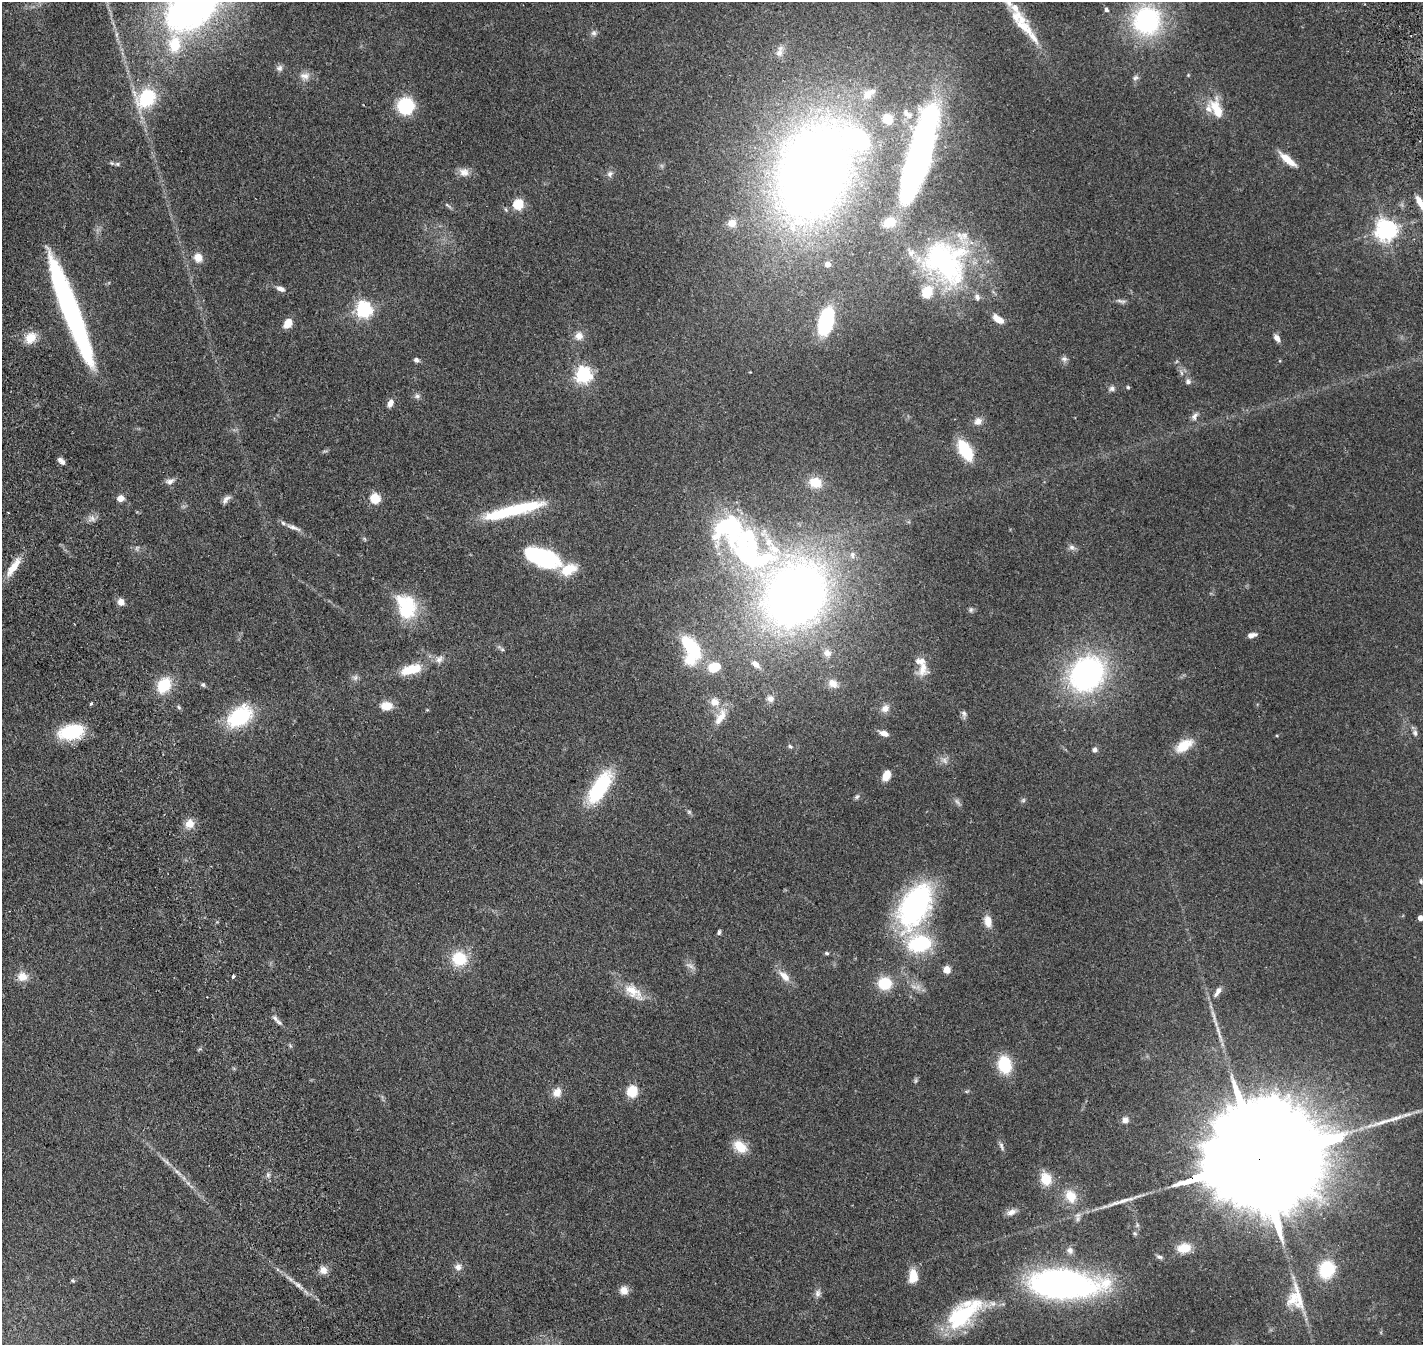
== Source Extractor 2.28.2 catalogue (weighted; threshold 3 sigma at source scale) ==
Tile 7 of 4 x 4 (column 3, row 2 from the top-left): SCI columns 3106-4526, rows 3157-4499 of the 6205 x 6198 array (HDU 1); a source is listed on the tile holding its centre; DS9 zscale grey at full resolution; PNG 1425 x 1347 px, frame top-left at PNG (2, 2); no overlay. Shown black and unused: <1% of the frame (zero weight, under 2 of 4 exposures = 12% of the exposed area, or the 3 px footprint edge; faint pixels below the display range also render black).
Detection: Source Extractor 2.28.2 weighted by HDU 2 'WHT'; one run over the whole footprint, this tile lists its part. Background 0.133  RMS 0.0063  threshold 0.0285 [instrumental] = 3 sigma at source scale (4.5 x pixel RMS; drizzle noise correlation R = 1.50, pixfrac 1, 0.05/0.05 arcsec/px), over >= 5 px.
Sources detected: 177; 4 too faint to see at this stretch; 5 inside a brighter object's white glare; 1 cosmic-ray / hot-pixel residue — not listed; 19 inside a brighter listed object's ellipse — not listed separately; the other 148 listed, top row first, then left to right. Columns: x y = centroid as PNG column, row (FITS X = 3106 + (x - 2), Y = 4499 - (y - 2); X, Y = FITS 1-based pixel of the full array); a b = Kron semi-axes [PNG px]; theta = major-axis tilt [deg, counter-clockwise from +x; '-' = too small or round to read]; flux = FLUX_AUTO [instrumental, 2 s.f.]
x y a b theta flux
192 10 70 36 27 190
1106 10 6 5 - 1.5
1147 21 30 29 - 71
1024 27 36 14 -40 12
594 33 8 7 - 1.6
779 53 14 9 60 4.1
279 68 9 8 - 1.9
1188 75 4 4 - 0.45
305 76 14 9 -1 3.8
1135 78 8 7 - 1.4
868 94 18 13 47 7.1
147 98 18 14 46 32
406 106 13 13 - 29
1217 110 28 13 -70 12
907 114 19 10 -43 6.4
887 119 14 13 - 8.4
919 158 81 18 74 310
1288 159 20 7 -39 8.5
117 164 6 5 - 0.97
464 172 14 11 -15 4
813 172 91 58 70 550
610 174 9 7 60 2
1420 202 18 6 -62 6
448 205 13 3 -38 1
518 205 5 5 - 44
889 222 19 14 20 8.4
732 223 8 8 - 5.6
1386 230 7 7 - 360
198 258 9 9 - 5.2
945 263 68 54 -53 110
828 264 5 5 - 3.4
280 289 9 5 -21 2.6
1121 301 15 4 -13 1.5
364 309 7 6 - 140
70 310 101 14 -69 130
998 319 12 6 -36 6.9
826 321 24 12 76 43
288 323 10 7 56 6.4
579 336 11 11 - 3.9
31 338 15 12 40 7
1277 338 8 5 -51 2.9
1064 359 9 7 -11 1.6
416 360 6 5 - 1.4
583 375 6 6 - 170
1188 382 7 6 - 1.7
1128 387 5 4 - 0.63
1112 389 8 7 - 1.5
417 396 8 6 -1 1.4
390 403 9 6 65 2.8
1195 416 11 7 59 2.1
978 421 10 9 - 3.1
965 450 17 9 -60 27
61 461 10 5 -45 2.1
170 481 12 8 16 2.3
815 482 15 12 -16 8.9
120 498 5 4 - 8.2
375 498 6 5 - 36
226 499 14 6 45 2.2
504 513 73 11 15 36
293 527 24 5 -21 3.3
1072 547 8 7 - 1.8
852 555 11 8 -86 2.5
542 557 34 16 -20 56
746 557 117 24 -33 80
13 567 26 8 54 7.9
796 594 61 50 51 380
121 602 8 8 - 3.3
406 606 30 22 -69 27
971 610 7 6 - 1.1
1252 635 10 5 16 2.7
691 646 28 14 -53 30
827 653 11 10 - 3.4
439 659 12 8 51 2.4
755 664 11 7 -42 3.3
714 667 15 11 19 12
411 669 24 10 15 13
923 669 21 14 80 6.7
1087 674 30 25 46 130
355 678 8 7 - 1.7
833 683 15 11 -31 5.1
164 685 16 12 57 16
203 685 6 5 - 1
770 699 9 8 - 2.2
714 702 13 11 -38 6.2
91 704 4 4 - 0.65
386 706 13 9 4 6.6
179 707 7 4 -30 0.81
885 708 11 9 44 3.7
964 714 11 5 -82 1.5
239 716 21 14 36 45
720 717 27 11 60 8.3
71 732 26 14 12 27
884 733 10 6 -20 3.6
1415 733 9 6 -81 1.5
1184 745 20 11 33 11
790 746 7 4 -31 0.84
1095 750 6 6 - 1.7
944 760 10 6 -46 2.2
886 775 11 7 66 7.1
600 787 33 13 57 44
857 797 7 6 - 1
190 824 13 12 - 5.1
1421 881 6 5 - 0.87
915 906 56 31 62 90
1420 918 4 4 - 3.3
988 921 14 9 -80 5.1
719 932 7 4 75 0.93
827 953 6 4 -21 0.73
459 959 15 14 - 17
947 970 5 5 - 15
233 976 3 3 - 1.2
785 976 16 8 -45 5.5
22 977 13 11 -3 5.7
885 983 11 10 - 18
633 992 32 15 -39 11
1217 992 17 6 59 3.3
279 1022 12 5 -44 1.7
1218 1030 15 4 -68 2.7
290 1046 7 4 -55 0.72
1004 1065 14 11 -76 24
916 1081 8 3 72 0.83
632 1091 10 8 82 13
967 1091 6 4 18 0.61
557 1092 13 11 67 4.5
1125 1120 8 8 - 2.2
1001 1146 13 5 -68 1.6
740 1147 16 11 -38 9.8
1262 1159 111 22 15 34000
178 1172 15 5 -43 2.8
268 1175 7 6 - 1.3
1046 1179 14 11 -75 9.9
188 1183 5 5 - 1.1
1071 1196 16 12 -60 8.9
1011 1212 14 7 20 2.8
1184 1248 16 10 7 7.8
1070 1250 10 8 -55 2.3
1159 1257 9 5 -18 1.2
458 1267 9 9 - 2.7
1327 1269 18 15 67 22
323 1270 10 9 - 3.6
913 1276 15 9 85 8.3
73 1281 6 4 -19 0.67
1062 1284 56 22 -2 210
298 1285 10 5 -36 2
624 1290 10 9 - 4
818 1293 10 8 78 2
1296 1298 37 23 -85 17
962 1315 49 22 38 44
Overlapping masked pixels (flux is a lower limit): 1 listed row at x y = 1262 1159
Isophote crosses this tile's border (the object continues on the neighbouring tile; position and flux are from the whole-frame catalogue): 3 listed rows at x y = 192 10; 1420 202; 1420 918